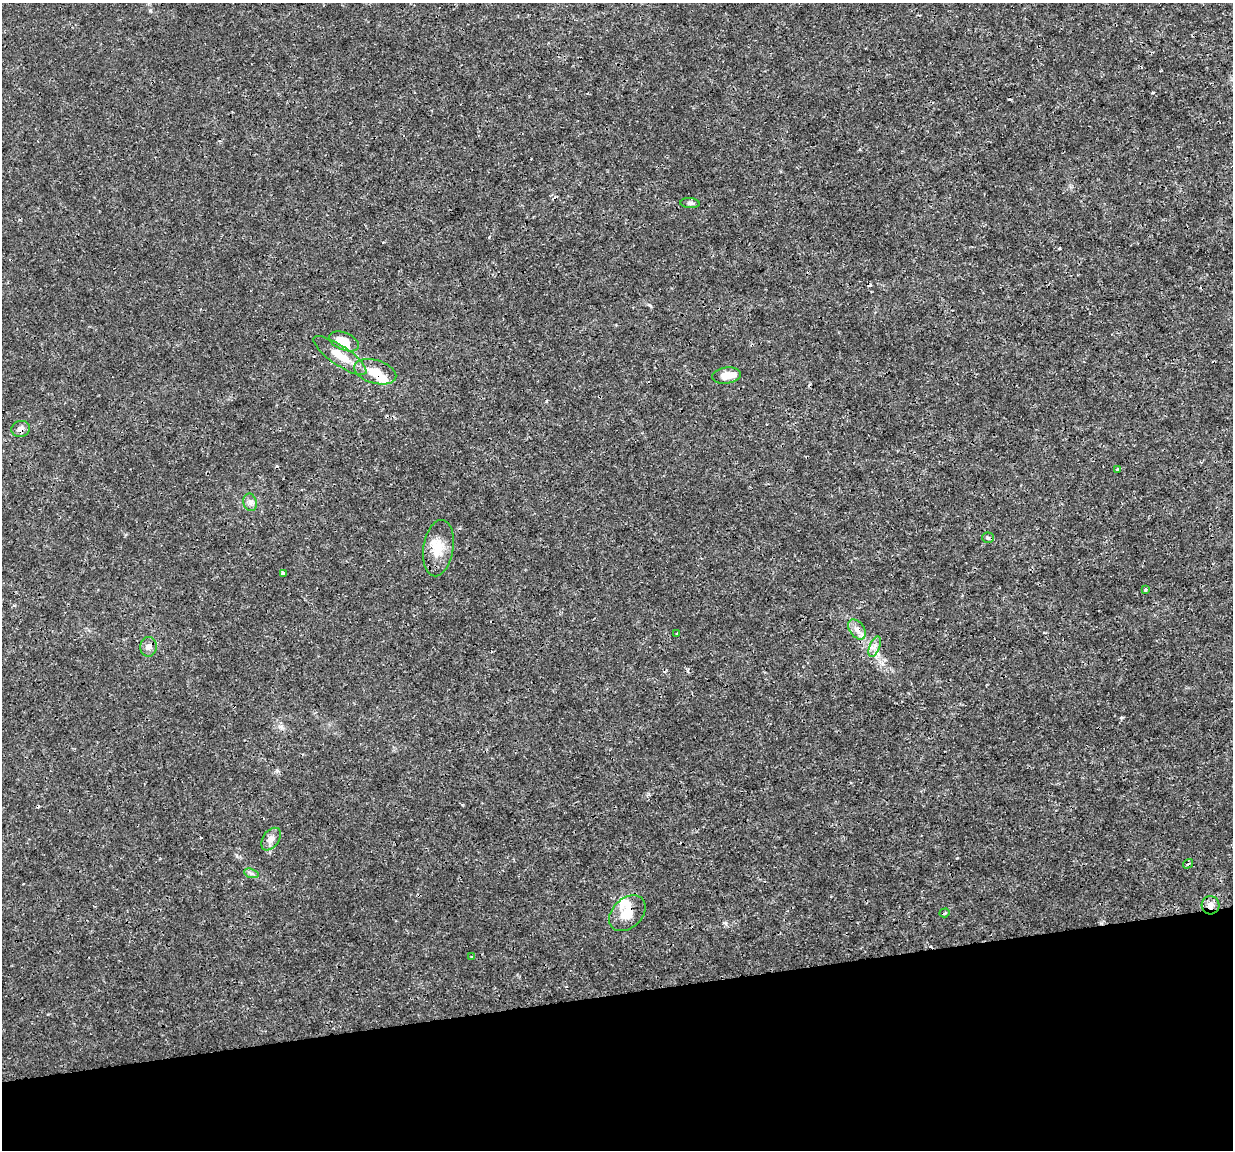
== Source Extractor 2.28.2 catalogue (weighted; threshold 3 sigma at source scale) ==
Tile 14 of 4 x 4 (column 2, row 4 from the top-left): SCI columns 1232-2462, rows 31-1178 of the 4923 x 4701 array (HDU 1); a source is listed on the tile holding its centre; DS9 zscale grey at full resolution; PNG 1235 x 1152 px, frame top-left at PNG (2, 3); each listed source drawn as its Kron ellipse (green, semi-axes under 4 px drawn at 4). Shown black and unused: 14% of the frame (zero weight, under 3 of 4 exposures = <1% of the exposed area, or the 3 px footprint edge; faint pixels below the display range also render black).
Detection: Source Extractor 2.28.2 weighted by HDU 2 'WHT'; one run over the whole footprint, this tile lists its part. Background 0.00169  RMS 7.7e-04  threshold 0.00348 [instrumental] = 3 sigma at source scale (4.5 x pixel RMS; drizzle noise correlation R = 1.50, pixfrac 1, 0.0396/0.0396 arcsec/px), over >= 5 px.
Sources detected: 32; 4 cosmic-ray / hot-pixel residue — neither listed nor drawn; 5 inside a brighter listed object's ellipse — not listed separately; the other 23 listed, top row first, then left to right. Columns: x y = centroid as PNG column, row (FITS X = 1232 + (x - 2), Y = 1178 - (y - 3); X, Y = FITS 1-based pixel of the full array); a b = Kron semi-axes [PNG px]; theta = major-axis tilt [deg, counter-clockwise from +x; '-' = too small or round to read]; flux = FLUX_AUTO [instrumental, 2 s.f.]
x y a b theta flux
690 203 9 5 -3 0.18
344 341 16 8 -23 1.4
340 356 31 9 -34 1.5
375 372 21 11 -16 1.3
726 375 14 8 6 0.83
21 429 9 8 - 0.34
1117 470 3 3 - 0.46
250 502 9 6 -76 0.29
988 538 5 5 - 0.14
438 548 28 15 81 1.6
283 573 4 3 - 0.33
1145 590 3 3 - 0.17
857 629 11 7 -54 0.46
677 633 3 2 - 0.06
149 647 10 8 87 0.37
875 647 11 5 69 0.33
271 839 12 8 54 0.43
1188 864 5 3 - 0.091
251 873 7 4 -19 0.17
1210 905 9 9 - 0.51
627 913 21 14 43 1.3
945 913 5 4 - 0.12
472 957 4 3 - 0.11
Overlapping masked pixels (flux is a lower limit): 4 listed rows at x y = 375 372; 21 429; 1210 905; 627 913
Unlisted compact peaks at least as high as the median listed source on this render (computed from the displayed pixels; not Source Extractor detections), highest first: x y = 1121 718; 150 11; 650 305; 725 923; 277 770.